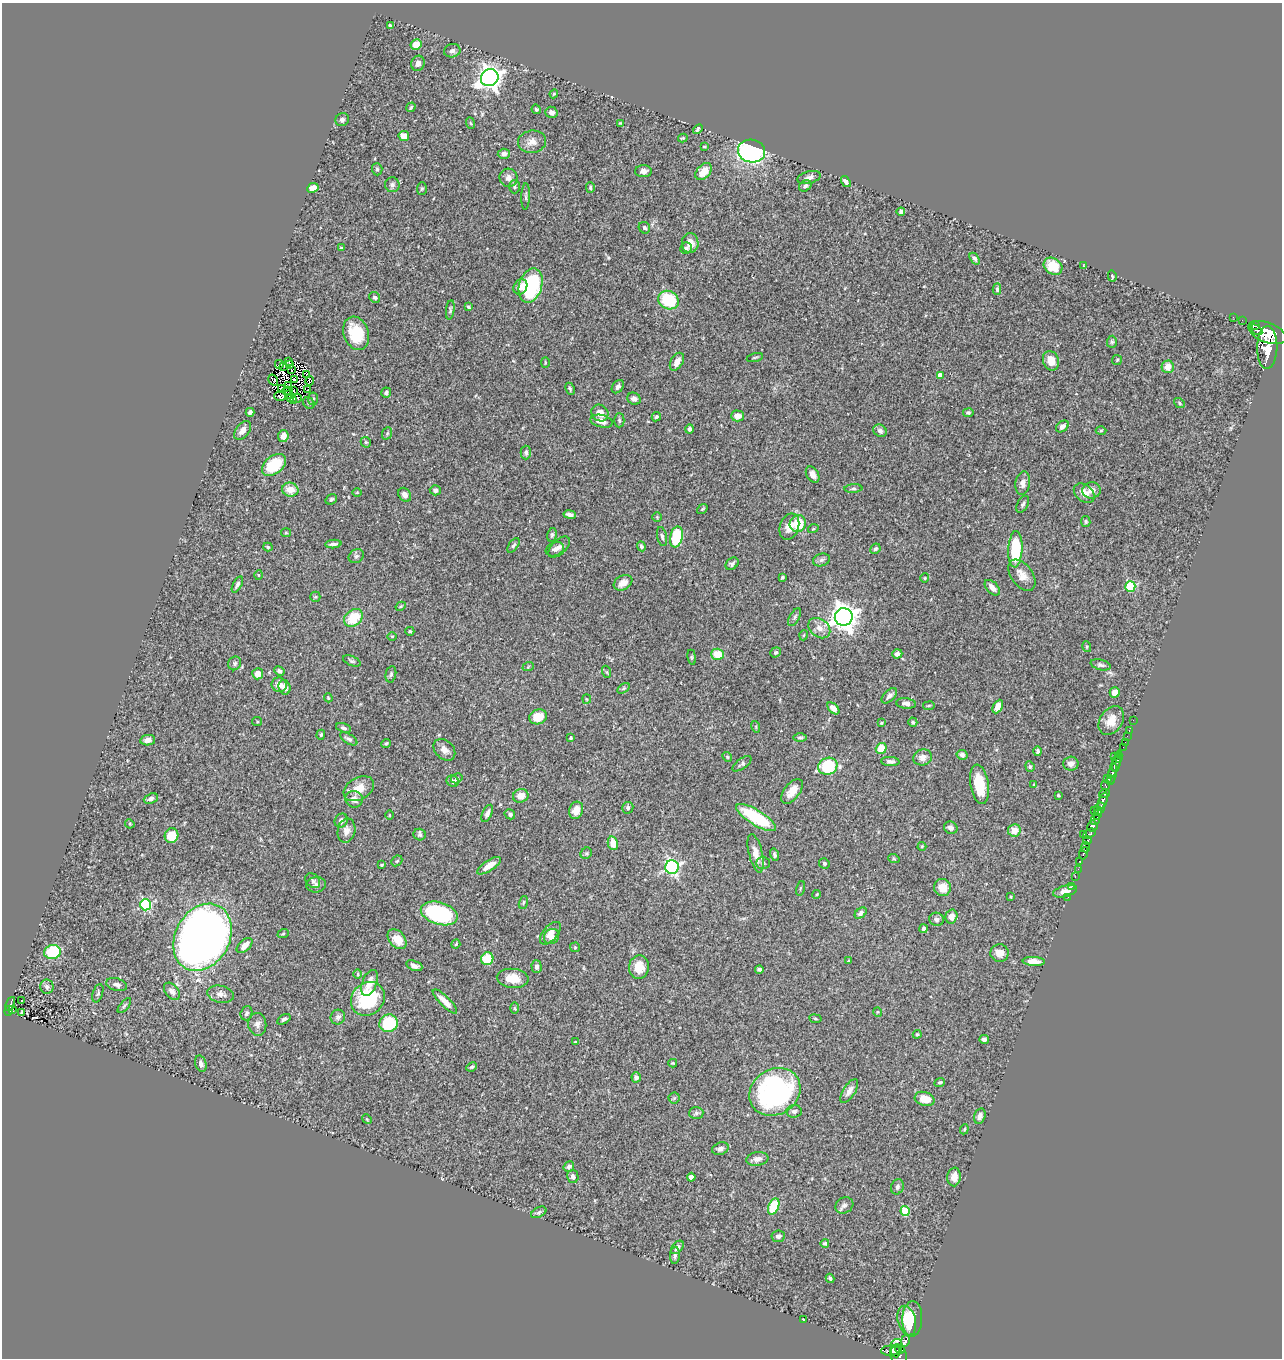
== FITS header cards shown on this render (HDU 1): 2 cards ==
NAXIS1  =                 1280
NAXIS2  =                 1356

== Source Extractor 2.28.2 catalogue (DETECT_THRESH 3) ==
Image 1280 x 1356 px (HDU 1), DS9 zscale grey, 1 PNG px = 1 image px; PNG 1284 x 1360 px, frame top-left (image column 1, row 1356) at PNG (2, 3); each listed source drawn as its Kron ellipse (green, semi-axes under 4 px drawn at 4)
Background 0.443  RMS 0.023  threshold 0.0702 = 3 sigma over >= 5 px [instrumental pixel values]
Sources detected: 372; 6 with non-positive FLUX_AUTO (blend fragments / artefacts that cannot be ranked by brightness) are neither listed nor drawn; the other 366 listed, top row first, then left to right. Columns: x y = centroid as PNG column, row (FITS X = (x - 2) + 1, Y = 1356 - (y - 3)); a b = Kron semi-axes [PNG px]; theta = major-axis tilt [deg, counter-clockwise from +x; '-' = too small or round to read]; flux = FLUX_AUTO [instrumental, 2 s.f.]
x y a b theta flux
390 25 4 3 - 2.7
416 45 5 5 - 20
452 51 8 6 10 6.1
418 63 8 6 73 7.6
490 78 9 8 - 1100
554 94 4 4 - 1.4
411 107 5 2 - 1.7
536 109 5 4 - 2.6
551 112 6 5 - 5.4
342 120 7 6 - 3.7
470 123 6 3 -69 1.9
620 123 4 4 - 1.4
698 129 5 3 - 3.2
404 136 5 5 - 13
683 138 5 3 - 2.1
532 142 14 11 9 12
704 147 4 2 - 1.4
751 151 13 11 -12 290
504 154 6 5 - 6.1
377 169 6 5 - 2.8
643 171 8 6 2 6.3
704 172 10 6 48 24
809 177 12 6 15 6.6
508 178 9 9 - 7.9
846 181 6 4 -53 5.4
392 185 7 7 - 4.5
805 186 6 5 - 4.3
515 187 6 5 - 2.6
590 187 5 4 - 2.2
313 188 6 4 26 13
422 189 6 5 - 2.5
526 196 13 4 88 3.4
901 212 4 3 - 4.1
644 228 6 5 - 3.7
690 243 10 8 -89 15
341 248 4 3 - 1.4
686 248 6 5 - 3.8
975 259 6 4 -56 3.4
1053 266 10 8 -36 31
1083 266 3 2 - 0.97
1112 276 5 3 - 2
531 285 18 11 74 140
520 287 8 6 57 9.8
997 289 6 4 -88 2.8
375 297 5 5 - 3
668 300 10 9 - 80
469 307 4 3 - 2.5
450 310 9 4 82 3
1233 317 2 2 - 5.3
1242 320 2 2 - 2
1256 325 3 2 - 180
1256 330 7 2 -33 110
356 333 17 12 -71 51
1267 333 20 9 -21 1900
1112 342 6 5 - 2.7
1267 347 21 10 89 2300
755 357 8 2 15 1.8
1117 360 5 5 - 2.1
289 361 3 2 - 1.1
1051 361 10 7 -68 18
677 362 10 6 59 12
545 363 5 3 - 1.3
279 364 4 2 - 1.9
290 364 3 2 - 0.069
284 367 2 2 - 0.96
1168 367 6 6 - 15
291 370 3 2 - 1.3
307 374 3 2 - 1.3
940 375 4 4 - 10
273 380 6 3 -60 1.7
295 380 3 2 - 0.62
310 381 5 3 - 3.7
289 385 3 2 - 1.5
618 387 7 5 53 4.8
282 389 3 2 - 1.1
308 389 2 2 - 2.1
570 389 6 4 -64 2.4
293 390 2 2 - 1.7
288 391 5 2 - 0.23
386 393 5 4 - 2.8
289 394 3 2 - 0.92
280 396 6 4 -5 3.7
297 398 5 2 - 0.68
291 399 3 2 - 0.57
313 399 6 5 - 2.7
634 399 7 6 - 5.9
293 400 2 2 - 0.48
309 403 6 5 - 2.6
1179 403 6 4 -40 2.2
250 412 4 4 - 4.1
600 413 9 7 -42 13
968 413 5 4 - 2.9
737 416 6 5 - 12
656 417 5 4 - 2.6
619 420 7 5 -89 2.7
602 421 11 6 -14 13
1062 426 7 5 38 6.5
689 429 4 4 - 4.1
243 430 11 6 53 10
1101 430 5 3 - 1.7
880 431 7 6 - 5.8
387 433 6 5 - 2.3
283 436 6 5 - 11
366 442 5 4 - 2.2
526 452 7 5 -89 3.3
274 465 13 9 39 71
813 475 9 6 -58 9.5
1023 483 12 7 81 9.9
853 489 9 4 4 2.8
290 490 8 7 - 21
435 490 5 5 - 5.3
1092 490 9 8 - 10
357 492 4 3 - 1.2
1084 493 11 8 -38 15
405 495 7 6 - 6.3
331 499 6 5 - 2.6
1023 504 9 5 62 4
702 509 6 4 37 1.8
570 514 6 3 -9 4.7
657 517 4 4 - 1.7
1086 521 5 4 - 2.4
798 524 9 8 - 43
789 527 13 9 70 15
813 529 5 3 - 1.3
286 533 5 4 - 2
552 535 7 4 79 2.7
662 536 10 4 -79 3.9
676 537 10 6 78 87
333 544 8 3 4 4.1
513 545 8 4 55 3.5
641 546 5 4 - 3
268 547 5 3 - 2
559 547 13 7 44 7.9
555 549 9 6 22 5.7
875 549 5 4 - 3
1015 549 18 7 87 85
356 556 8 6 32 3.9
821 560 8 6 16 4.1
732 564 7 5 39 3.8
259 575 5 3 - 1.3
1022 575 18 10 -55 16
782 577 4 3 - 2.5
925 578 4 4 - 1.6
623 583 10 7 31 14
237 584 9 4 63 4.4
1130 586 5 5 - 100
992 588 9 5 -47 12
315 597 5 5 - 2
401 606 5 3 - 1.5
795 617 10 5 61 3.9
844 617 9 9 - 1600
353 618 10 7 40 43
819 628 12 9 -38 12
410 631 4 4 - 2.5
804 635 5 3 - 1.4
392 636 5 3 - 1.2
1087 647 5 3 - 1.7
775 652 5 5 - 3.1
717 654 6 5 - 32
897 654 5 4 - 6.9
692 657 7 4 -82 2.3
352 661 9 4 -23 3.3
235 663 7 6 - 4.5
1101 665 10 5 -14 4.1
528 667 6 3 20 1.6
279 671 5 4 - 4.5
607 672 6 4 -71 1.8
258 674 5 5 - 13
391 674 8 5 79 3.4
279 685 7 7 - 11
284 687 7 6 - 9
624 688 7 4 31 2.6
1115 692 5 5 - 13
889 696 9 5 45 6.4
328 698 4 3 - 1.4
587 699 4 4 - 1.7
906 703 10 5 -6 6.8
929 706 6 3 9 1.8
998 706 7 4 62 17
833 708 7 4 -45 8.6
538 717 9 7 19 27
1133 720 2 2 - 6.5
1111 721 15 11 57 23
257 722 5 4 - 1.6
913 722 4 4 - 2.6
881 723 4 3 - 1.5
756 727 6 3 -73 1.9
343 728 8 4 -17 3.3
1129 731 3 2 - 14
321 735 5 4 - 1.6
1127 736 2 2 - 3.8
800 737 7 4 0 2.8
571 738 4 3 - 1.9
349 739 10 4 -32 4.7
148 740 7 5 9 7.9
1125 742 2 2 - 4.2
386 743 5 4 - 2
1123 747 2 2 - 5.5
881 748 6 5 - 27
444 750 12 9 -46 10
1038 751 5 4 - 3.1
962 755 5 4 - 4.9
1115 756 3 2 - 34
727 757 5 4 - 1.7
923 757 9 8 - 9.1
1119 757 5 3 - 64
890 761 9 4 -4 5.5
1117 761 11 3 73 180
1071 763 7 7 - 6.6
742 764 11 5 36 4
828 766 10 8 19 92
1030 766 5 4 - 2.3
1115 767 13 4 67 180
1112 774 10 3 77 210
457 778 6 4 32 2.9
1107 778 2 2 - 18
1110 780 5 2 - 100
453 781 6 5 - 5.3
979 784 20 9 -81 45
1034 785 4 3 - 1.4
1106 785 5 3 - 38
359 789 16 11 30 24
792 791 14 8 53 18
1104 793 5 4 - 160
1058 795 4 3 - 2.1
521 796 8 6 18 16
151 799 7 5 22 5.4
354 799 9 8 - 11
1103 800 8 3 69 150
628 808 6 5 - 3.9
1100 809 6 5 - 110
576 810 9 7 71 17
1095 810 3 2 - 32
487 813 9 5 65 5.3
510 814 5 5 - 3.4
1097 814 5 3 - 46
390 815 4 3 - 1.2
756 818 23 7 -31 99
1095 820 5 3 - 110
341 821 7 6 - 6.7
130 824 5 4 - 1.7
1092 826 5 5 - 400
951 828 7 6 - 7.1
1014 830 6 6 - 19
346 831 12 9 80 11
1089 833 7 3 29 210
1083 834 2 2 - 13
420 835 6 5 - 3.3
171 836 7 7 - 32
1087 841 4 3 - 210
613 843 7 5 -77 22
922 846 4 4 - 1.8
1086 847 5 3 - 120
586 853 6 5 - 2.5
756 853 20 7 -76 17
1084 853 6 3 70 95
774 855 6 4 -75 3.5
894 859 6 3 -19 1.7
397 861 6 4 44 2.2
1080 861 3 3 - 62
763 863 7 5 -1 3.6
824 863 5 5 - 2.7
381 865 3 2 - 1.5
489 866 14 5 33 16
672 867 7 7 - 350
1078 869 2 2 - 4.2
1075 877 3 2 - 5.5
313 881 8 6 -45 4.2
316 885 10 8 9 6.2
1072 886 3 2 - 5.2
942 887 9 8 - 19
800 888 7 3 76 1.8
1065 891 12 5 16 9.1
817 894 4 3 - 1.6
1011 897 3 2 - 1.2
1068 897 3 2 - 2.9
523 902 7 4 72 2.3
145 905 5 5 - 190
439 913 19 11 -17 160
861 913 7 4 38 5.5
951 916 7 6 - 12
936 919 7 6 - 4.7
924 929 4 4 - 3.8
550 933 13 7 49 14
283 934 6 3 20 1.5
202 937 35 27 61 1600
552 937 8 7 - 9.2
397 939 11 7 -48 23
456 944 4 3 - 1.9
245 945 9 5 42 13
575 947 5 5 - 1.9
52 952 8 7 - 83
1000 953 9 9 - 12
487 959 6 6 - 48
849 961 4 3 - 1.6
1034 961 11 4 -3 13
414 966 8 5 -20 6.2
537 967 6 5 - 6.2
639 967 12 10 84 24
759 969 4 4 - 3.8
358 974 5 3 - 1.7
513 978 16 9 -5 25
369 983 13 7 69 17
117 985 10 6 -17 6.4
47 987 7 6 - 5.3
172 991 10 6 -49 5.9
98 993 9 5 72 3.4
220 994 13 8 -11 10
368 999 18 15 43 95
22 1000 2 2 - 1.7
445 1001 16 5 -45 14
10 1004 7 3 68 82
124 1006 9 3 50 2.5
514 1008 5 3 - 1.8
12 1009 3 2 - 11
9 1011 5 4 - 93
21 1012 3 2 - 1.1
878 1012 5 4 - 1.7
246 1013 7 5 72 4.2
338 1017 7 7 - 4.3
284 1019 7 4 33 3.8
815 1019 6 3 -9 1.6
389 1023 9 8 - 82
257 1024 11 9 -84 8
917 1034 4 4 - 1.8
984 1039 5 4 - 6.4
575 1042 4 3 - 2.1
673 1063 4 3 - 1.7
201 1064 8 5 -73 5.8
472 1067 6 4 26 2.4
636 1077 5 4 - 5.4
940 1082 5 4 - 2.8
849 1091 13 6 57 9
775 1092 27 22 33 300
674 1098 5 5 - 2.5
925 1099 10 7 -16 23
794 1111 7 6 - 4.4
696 1113 7 6 - 3.8
980 1116 8 5 75 6.2
367 1119 5 4 - 1.9
964 1129 5 4 - 1.9
720 1149 8 6 19 6
757 1159 11 6 9 7.6
569 1166 6 5 - 4.7
573 1177 6 5 - 5.2
691 1177 4 4 - 5.7
954 1177 9 6 83 14
897 1187 8 6 66 3.7
844 1205 9 7 29 5.5
774 1206 8 5 67 65
905 1211 5 4 - 57
539 1212 8 5 27 3.8
778 1236 7 6 - 5.4
825 1243 4 3 - 2.4
677 1247 8 5 49 6
675 1255 8 5 87 4.4
830 1278 4 4 - 2.6
803 1319 3 2 - 0.99
912 1319 18 10 87 34
907 1321 15 9 -75 28
905 1340 6 4 78 130
896 1343 6 3 21 44
900 1349 5 4 - 130
891 1350 10 5 5 190
896 1351 6 3 -83 120
899 1355 11 8 -67 300
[6 non-positive-flux detections neither listed nor drawn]